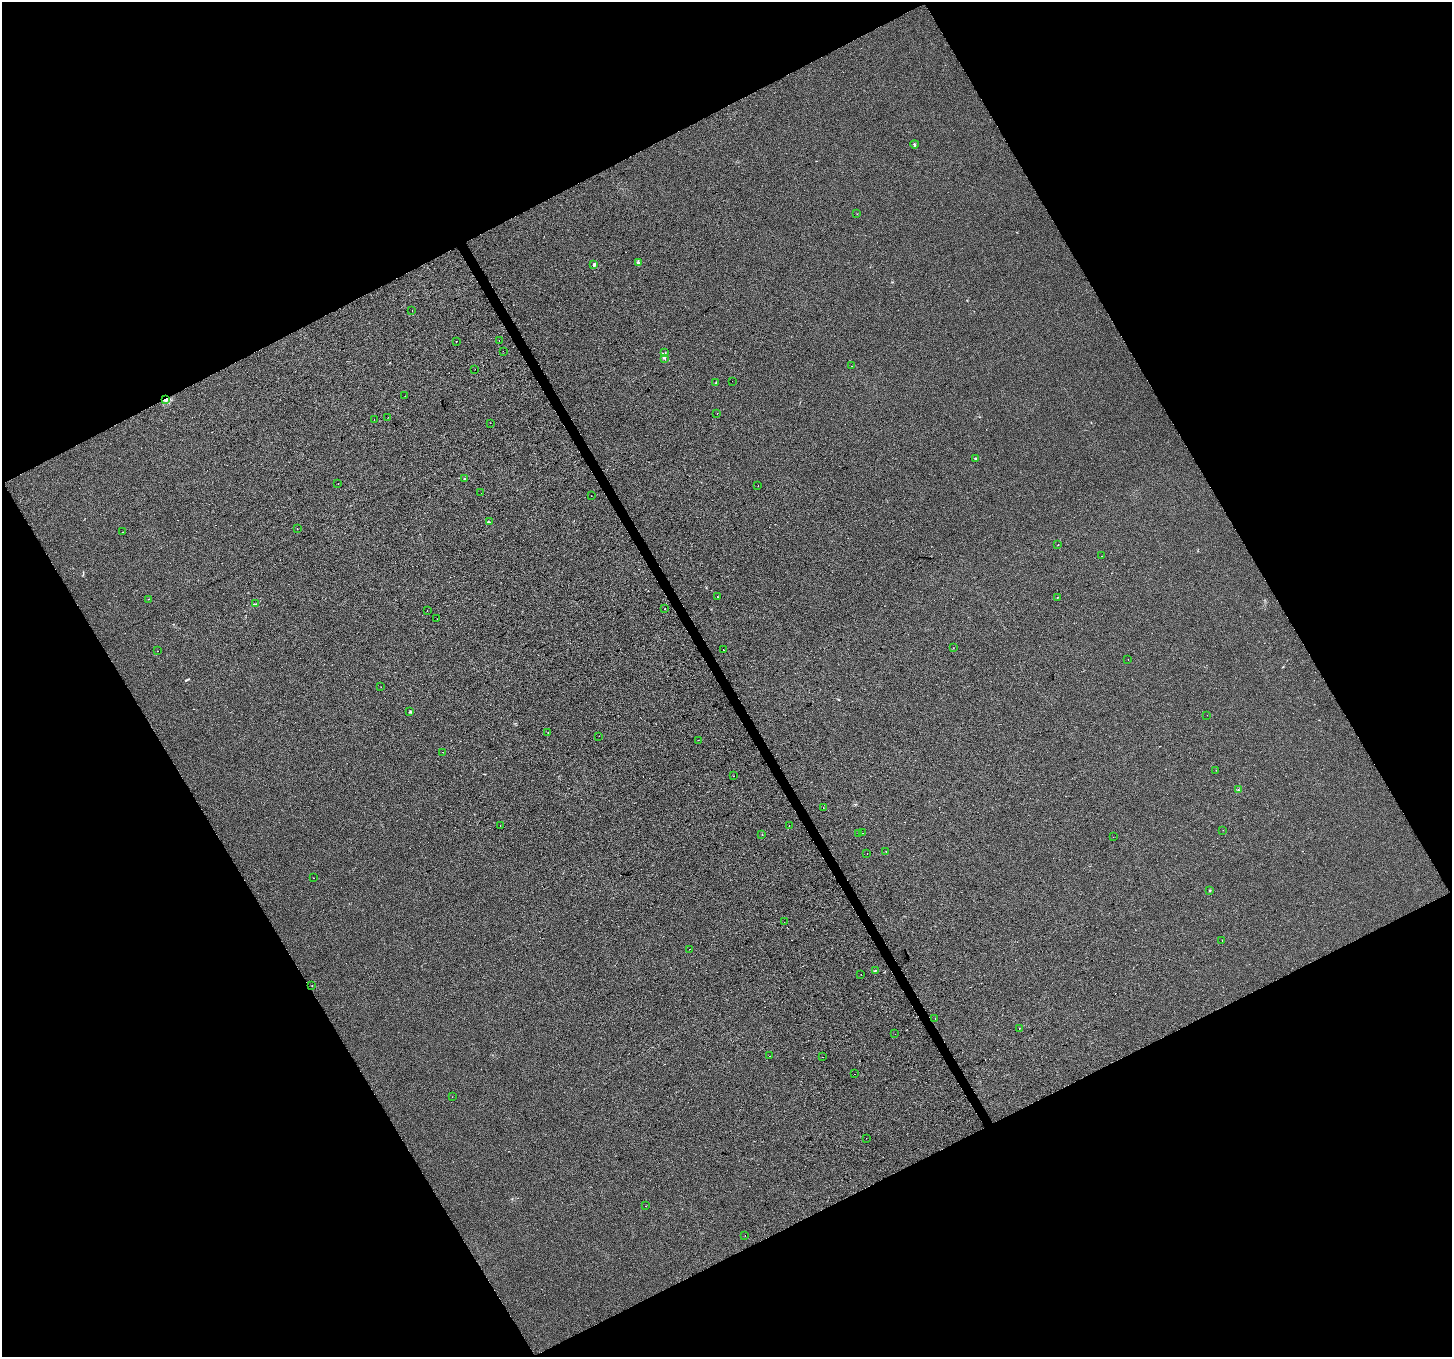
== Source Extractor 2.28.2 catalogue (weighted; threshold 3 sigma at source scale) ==
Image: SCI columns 3-5799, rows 165-5583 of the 5799 x 5687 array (HDU 1 of 3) = the unmasked area's bounding box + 8 px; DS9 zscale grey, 4 x 4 block average (1 PNG px = mean of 4 x 4 image px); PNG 1454 x 1359 px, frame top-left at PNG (2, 2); each listed source drawn as its Kron ellipse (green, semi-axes under 4 px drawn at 4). Shown black and unused: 47% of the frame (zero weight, under 2 of 3 exposures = <1% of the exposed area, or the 3 px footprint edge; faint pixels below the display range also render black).
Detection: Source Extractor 2.28.2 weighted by HDU 2 'WHT'. Background 0.00151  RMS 0.0057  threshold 0.0255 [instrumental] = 3 sigma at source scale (4.5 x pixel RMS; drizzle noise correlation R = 1.50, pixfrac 1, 0.0396/0.0396 arcsec/px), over >= 5 px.
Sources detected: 93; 1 too faint to see at this stretch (4 x 4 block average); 12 cosmic-ray / hot-pixel residue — neither listed nor drawn; the other 80 listed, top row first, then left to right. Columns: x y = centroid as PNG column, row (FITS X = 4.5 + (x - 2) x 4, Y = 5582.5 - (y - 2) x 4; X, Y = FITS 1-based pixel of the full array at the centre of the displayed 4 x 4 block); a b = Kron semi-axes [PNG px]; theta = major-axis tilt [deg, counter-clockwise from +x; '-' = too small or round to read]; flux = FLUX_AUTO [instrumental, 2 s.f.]
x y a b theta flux
914 144 4 2 - 4
857 214 2 2 - 0.76
638 263 4 3 - 4.7
594 265 2 2 - 31
412 311 2 2 - 0.51
499 340 2 2 - 1.6
456 341 2 2 - 4.2
503 351 2 2 - 2
665 353 2 2 - 0.9
665 358 2 2 - 1.1
852 366 2 2 - 2.2
475 369 2 2 - 0.59
732 381 2 2 - 1.3
716 382 2 2 - 0.93
405 396 2 2 - 1.2
166 399 4 2 - 12
717 413 2 2 - 0.58
388 417 2 2 - 0.56
374 420 2 2 - 2
490 423 2 2 - 0.55
975 458 2 2 - 5
465 478 2 2 - 2.3
338 483 2 2 - 0.92
758 485 2 2 - 8.5
481 493 2 2 - 0.7
591 496 2 2 - 0.96
489 522 3 2 - 3.5
297 529 2 2 - 1
123 532 2 2 - 1.7
1058 545 2 2 - 1.8
1102 556 2 2 - 0.46
717 596 2 2 - 1.3
1058 597 2 2 - 1.2
148 599 2 2 - 3
255 604 2 2 - 1.3
665 608 2 2 - 1.2
427 610 2 2 - 1.1
437 619 2 2 - 2.6
953 648 2 2 - 0.91
723 650 2 2 - 3.5
158 651 2 2 - 2.3
1128 659 2 2 - 2.1
381 687 2 2 - 0.71
410 712 2 2 - 2.1
1207 715 2 2 - 0.6
548 732 2 2 - 0.71
599 736 2 2 - 0.53
698 740 2 2 - 1.3
443 752 2 2 - 0.8
1216 770 2 2 - 0.65
734 776 2 2 - 0.88
1238 790 2 2 - 2.4
823 807 2 2 - 2.6
789 825 2 2 - 21
500 826 2 2 - 2.3
1223 830 2 2 - 0.7
858 833 2 2 - 0.95
862 833 2 2 - 1.6
762 835 2 2 - 0.99
1113 837 2 2 - 0.65
886 851 2 2 - 3.8
867 854 2 2 - 0.77
314 878 2 2 - 1
1210 890 2 2 - 2.1
784 922 2 2 - 1.9
1222 941 2 2 - 1.8
690 949 2 2 - 0.59
875 970 2 2 - 1.4
861 974 2 2 - 2.2
312 985 2 2 - 0.91
935 1019 2 2 - 0.67
1019 1028 2 2 - 0.65
895 1034 2 2 - 0.5
769 1056 2 2 - 0.76
822 1057 2 2 - 0.62
854 1074 2 2 - 3.6
452 1097 2 2 - 0.73
866 1138 2 2 - 3.4
646 1206 2 2 - 0.76
745 1235 2 2 - 2
Overlapping masked pixels (flux is a lower limit): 1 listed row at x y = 166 399
Diffuse or blended objects may show on this block-average render without a row.